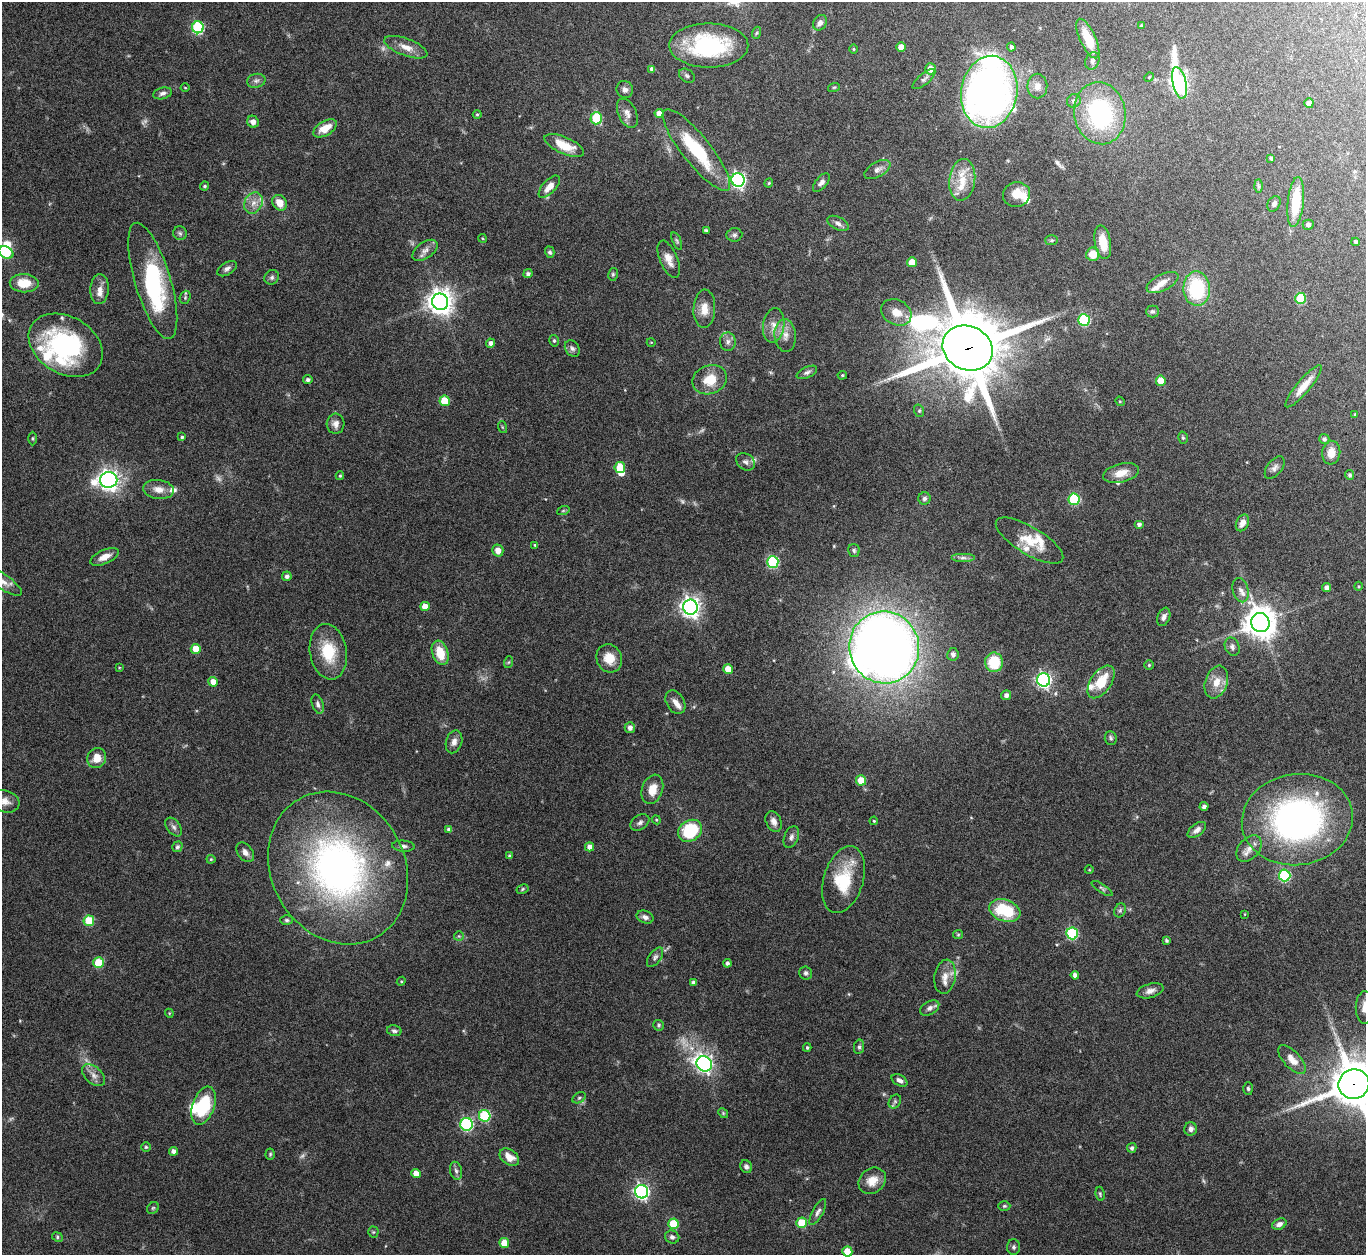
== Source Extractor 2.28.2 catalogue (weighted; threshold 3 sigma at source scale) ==
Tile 10 of 4 x 4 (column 2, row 3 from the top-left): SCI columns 1409-2772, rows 1447-2699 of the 5546 x 5534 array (HDU 1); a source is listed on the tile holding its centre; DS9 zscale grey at full resolution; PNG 1368 x 1257 px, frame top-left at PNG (2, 2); each listed source drawn as its Kron ellipse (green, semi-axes under 4 px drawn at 4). Shown black and unused: <1% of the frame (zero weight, under 8 of 15 exposures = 4% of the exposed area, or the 3 px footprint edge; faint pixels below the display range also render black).
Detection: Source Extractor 2.28.2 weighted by HDU 2 'WHT'; one run over the whole footprint, this tile lists its part. Background 0.0793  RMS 0.0027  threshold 0.011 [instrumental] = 3 sigma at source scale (4.09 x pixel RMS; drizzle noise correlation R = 1.36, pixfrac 0.8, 0.05/0.05 arcsec/px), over >= 5 px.
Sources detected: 278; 7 too faint to see at this stretch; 5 inside a brighter object's white glare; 1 long thin detection or spike segment (spike, bleed or trail) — neither listed nor drawn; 17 inside a brighter listed object's ellipse — not listed separately; the other 248 listed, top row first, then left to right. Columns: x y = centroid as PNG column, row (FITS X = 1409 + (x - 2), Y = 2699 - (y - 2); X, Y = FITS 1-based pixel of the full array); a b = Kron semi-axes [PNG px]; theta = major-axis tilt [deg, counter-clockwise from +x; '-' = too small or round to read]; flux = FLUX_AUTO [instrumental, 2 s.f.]
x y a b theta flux
820 23 8 6 57 1
1141 25 4 3 - 0.23
198 27 6 6 - 23
756 33 6 4 70 0.32
1088 39 21 8 -65 5.2
709 45 40 22 0 27
406 47 23 8 -20 2.5
901 47 5 5 - 2
1011 47 4 4 - 0.65
853 49 5 3 - 0.21
1092 61 9 6 69 0.69
652 69 4 4 - 0.92
930 69 5 5 - 2.2
687 76 8 6 -34 0.58
1149 77 5 4 - 0.24
924 79 14 5 40 0.85
256 81 9 7 12 0.81
1179 83 16 7 -77 95
1037 86 12 10 -89 1.7
834 87 6 3 18 0.27
185 88 4 3 - 0.2
625 89 9 8 - 0.95
989 92 36 28 81 130
162 93 10 5 15 0.8
1074 101 7 6 - 0.86
1309 103 5 4 - 1.1
627 113 16 9 -66 1.6
659 113 4 4 - 2
1100 113 31 25 -80 30
477 114 4 4 - 0.27
596 118 6 5 - 11
253 122 6 5 - 1
325 128 13 7 30 3.6
564 145 21 8 -24 5.3
696 150 51 14 -51 14
1271 158 4 3 - 0.51
877 170 14 7 30 1.2
738 180 7 6 - 65
962 180 21 13 82 5
769 183 4 4 - 0.27
821 183 11 5 51 0.92
205 186 4 3 - 0.28
1258 186 7 4 -89 0.41
549 187 14 6 47 2.2
1016 194 14 12 12 3.4
1296 202 25 8 84 9.5
253 203 11 9 62 1.9
279 203 8 6 -60 2.8
1274 204 8 6 61 0.74
838 223 11 6 -27 0.89
1308 225 5 5 - 0.75
706 230 4 3 - 0.35
180 233 7 6 - 0.54
734 235 8 6 6 0.61
482 238 4 3 - 0.24
1052 240 6 5 - 0.42
677 241 9 3 -68 0.4
1103 242 17 8 -81 4.6
1355 242 4 4 - 0.48
425 250 14 8 35 1.4
550 252 5 4 - 0.49
6 253 8 5 -27 12
1093 254 7 6 - 3.6
669 259 20 9 -68 2.1
912 262 5 5 - 3.3
227 269 11 6 31 0.85
528 274 4 4 - 0.62
613 274 6 5 - 0.37
272 277 7 6 - 0.61
153 281 60 18 -73 22
1162 282 17 8 27 1.9
24 283 14 9 -1 4.6
100 289 15 9 87 1.7
1197 289 17 13 -88 15
185 297 7 5 71 0.42
1301 298 5 5 - 11
440 302 8 8 - 240
704 309 19 11 87 2.9
1152 311 6 6 - 0.5
896 312 16 12 -28 3.2
1084 320 6 5 - 18
774 325 17 10 82 2.4
785 335 16 10 -86 2.2
554 341 6 4 -75 0.35
651 342 4 3 - 0.17
728 342 9 8 - 1.1
491 343 4 4 - 1
66 345 39 28 -31 33
572 348 9 6 -54 0.77
968 348 26 22 -26 2300
807 372 11 5 26 0.71
842 375 5 4 - 0.32
308 380 4 4 - 0.69
710 380 17 14 21 5.2
1161 381 5 5 - 3.7
1304 386 27 6 50 3.3
445 401 5 5 - 7.8
1120 401 5 4 - 0.27
919 411 6 5 - 0.36
1355 414 3 2 - 0.22
336 424 10 9 - 1.3
502 427 6 4 -71 0.27
182 437 4 3 - 0.38
32 438 7 3 90 0.28
1183 438 6 5 - 0.44
1324 439 5 5 - 0.66
1331 453 12 9 82 2.6
745 462 10 8 -37 0.86
620 467 5 5 - 7
1275 468 13 7 53 1.1
1121 473 18 9 14 2.8
1350 475 5 4 - 0.55
340 476 4 3 - 0.32
109 480 8 7 - 140
158 489 15 9 -6 2.3
924 498 6 6 - 0.64
1074 499 6 5 - 16
563 511 6 4 19 0.34
1242 523 9 6 64 1.6
1139 524 5 4 - 0.7
1030 541 38 13 -31 6
535 545 4 4 - 0.26
498 550 6 5 - 1.8
854 550 6 5 - 0.49
104 557 15 7 24 2.2
963 558 12 4 0 0.85
773 562 6 6 - 23
287 576 5 4 - 0.82
3 581 23 7 -35 2.3
1358 586 4 4 - 0.27
1327 588 4 4 - 1.3
1241 590 12 8 -75 1.3
425 606 4 4 - 2.6
690 607 7 7 - 130
1164 617 9 6 68 0.93
1260 623 9 9 - 400
884 647 36 35 - 300
1232 647 9 7 -68 0.89
196 649 5 5 - 4.4
328 652 28 18 -80 8.6
440 653 12 8 -71 4.9
953 654 6 5 - 1
609 658 14 12 -66 3.5
509 662 6 4 70 0.32
994 662 9 9 - 8.3
1149 665 4 4 - 0.3
119 667 4 2 - 0.17
728 669 5 5 - 3.7
1044 680 7 6 - 61
213 682 5 4 - 2.3
1101 682 18 10 55 6.1
1216 682 17 11 71 3.2
1006 695 5 5 - 0.82
675 702 13 9 -59 1.4
318 704 10 5 -72 0.75
630 728 5 5 - 1
1111 738 7 6 - 0.52
454 742 11 8 73 1.4
97 758 10 9 - 2.9
861 780 5 5 - 4.3
652 789 15 10 71 3.3
5 801 15 11 -18 1.9
1204 806 4 4 - 0.68
656 820 4 4 - 0.27
1297 820 56 45 7 80
774 821 11 7 -66 1.3
874 821 4 4 - 0.28
640 822 10 7 33 0.87
174 827 10 6 -52 0.85
449 829 4 4 - 0.75
1197 830 11 6 37 1.2
690 831 13 10 32 13
791 837 11 7 68 0.88
403 846 11 5 -4 0.79
177 847 5 5 - 0.57
590 847 5 4 - 1.4
1249 849 15 10 47 2
245 852 11 7 -52 1.2
510 856 4 3 - 0.38
211 859 4 4 - 0.26
338 868 79 66 -60 92
1089 870 4 3 - 0.19
1285 875 6 5 - 24
843 880 34 20 73 11
1102 888 12 4 -34 0.5
522 889 6 4 29 0.34
1005 910 16 10 -20 11
1120 910 7 5 67 0.51
1245 914 3 2 - 0.15
645 917 9 6 -22 0.91
287 920 6 5 - 0.4
89 921 5 5 - 9.8
1072 933 6 6 - 21
958 935 5 4 - 0.27
459 936 5 5 - 0.33
1166 941 4 4 - 0.47
655 957 11 6 54 0.74
99 963 5 5 - 9.4
727 963 4 4 - 0.61
806 973 6 6 - 0.58
1075 975 4 4 - 1
945 977 17 10 80 2.6
401 981 4 4 - 0.26
693 982 4 3 - 0.66
1150 991 14 7 15 1.4
1365 1007 16 9 89 2.5
930 1008 10 6 29 0.92
169 1013 4 3 - 0.21
659 1025 5 5 - 0.41
394 1031 7 5 -12 0.63
859 1047 7 5 81 0.5
807 1048 4 3 - 0.39
1292 1059 18 8 -47 2.5
704 1064 8 7 - 92
94 1075 13 8 -42 1.6
899 1080 9 5 -30 0.92
1354 1084 15 14 - 890
1248 1088 6 5 - 0.44
579 1098 7 5 30 0.41
895 1101 7 5 55 0.51
203 1106 20 11 70 12
723 1113 5 4 - 0.3
485 1116 6 5 - 17
467 1124 6 6 - 29
1191 1129 7 6 - 1
146 1147 5 4 - 0.33
1132 1148 5 4 - 0.66
173 1151 4 4 - 1.2
270 1154 5 4 - 0.34
509 1157 11 7 -36 2.5
746 1167 6 5 - 0.74
456 1171 9 6 -78 0.7
416 1173 5 4 - 2.1
872 1181 15 12 40 3.2
642 1192 7 6 - 63
1100 1194 7 4 -82 0.35
1004 1206 6 5 - 0.36
153 1208 6 5 - 0.37
818 1212 14 5 61 0.96
801 1223 5 5 - 6.6
673 1224 5 5 - 7.6
1279 1224 7 5 25 1
373 1232 5 5 - 0.32
57 1237 5 4 - 0.37
672 1237 7 6 - 0.71
504 1243 5 5 - 3.4
1014 1247 7 6 - 0.55
847 1251 5 5 - 5.1
Overlapping masked pixels (flux is a lower limit): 2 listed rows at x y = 968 348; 1354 1084
Isophote crosses this tile's border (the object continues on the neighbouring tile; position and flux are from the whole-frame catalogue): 6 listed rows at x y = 6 253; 3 581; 5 801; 1365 1007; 1354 1084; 847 1251